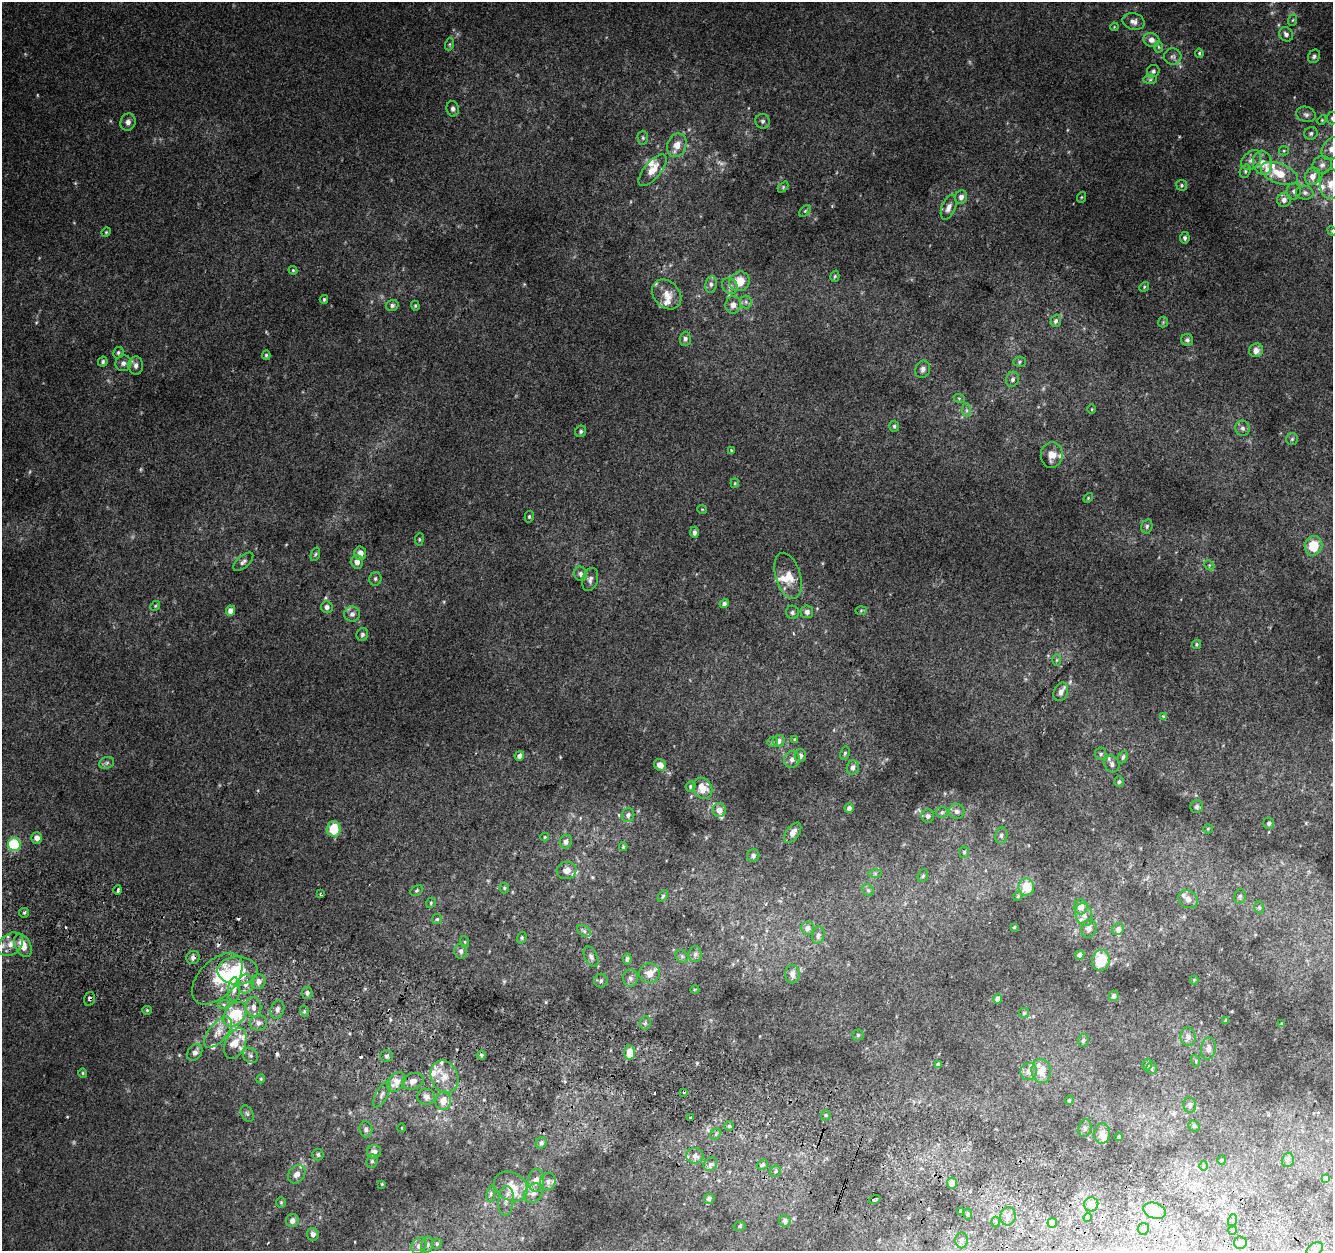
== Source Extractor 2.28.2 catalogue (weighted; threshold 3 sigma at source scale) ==
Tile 6 of 4 x 4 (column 2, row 2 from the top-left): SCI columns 1365-2695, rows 2827-4075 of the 5374 x 5589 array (HDU 1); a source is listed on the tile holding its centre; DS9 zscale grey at full resolution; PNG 1335 x 1253 px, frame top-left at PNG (2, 2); each listed source drawn as its Kron ellipse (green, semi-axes under 4 px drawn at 4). Shown black and unused: <1% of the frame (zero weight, under 2 of 3 exposures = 2% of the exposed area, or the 3 px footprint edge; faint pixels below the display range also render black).
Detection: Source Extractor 2.28.2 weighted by HDU 2 'WHT'; one run over the whole footprint, this tile lists its part. Background 0.0855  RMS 0.011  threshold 0.0512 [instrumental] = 3 sigma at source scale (4.5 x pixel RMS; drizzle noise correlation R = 1.50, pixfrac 1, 0.0396/0.0396 arcsec/px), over >= 5 px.
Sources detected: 335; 5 too faint to see at this stretch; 1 inside a brighter object's white glare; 8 cosmic-ray / hot-pixel residue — neither listed nor drawn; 32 inside a brighter listed object's ellipse — not listed separately; the other 289 listed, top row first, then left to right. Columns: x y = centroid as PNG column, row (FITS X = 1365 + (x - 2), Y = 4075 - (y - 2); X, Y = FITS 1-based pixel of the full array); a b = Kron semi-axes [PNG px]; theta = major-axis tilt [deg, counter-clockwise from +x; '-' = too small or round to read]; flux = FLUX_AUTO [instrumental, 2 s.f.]
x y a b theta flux
1293 20 6 3 70 1.4
1134 21 11 8 -14 6.1
1114 27 4 3 - 0.89
1286 34 7 6 - 4.5
1151 40 8 7 - 6.3
450 44 6 4 71 1.6
1158 47 6 4 -89 1.5
1199 53 4 3 - 1.5
1173 56 8 8 - 4.4
1314 56 7 5 56 2.6
1153 71 6 6 - 3.1
1150 80 7 4 1 2.4
453 109 8 6 -80 3.4
1306 114 10 7 -17 3.8
1332 118 6 5 - 2.6
1322 120 5 4 - 1.2
763 121 7 7 - 2.9
128 122 9 7 73 5.4
1311 133 7 6 - 2.7
643 138 7 5 -89 1.9
677 145 12 9 68 12
1332 149 12 9 55 9.8
1284 151 5 4 - 1.4
1251 160 11 8 44 6.7
1262 163 12 9 -79 11
1322 165 9 8 - 5.6
652 170 19 8 50 14
1245 171 7 5 71 2.4
1279 173 19 10 -21 23
1312 176 9 7 64 9.4
1331 184 15 11 87 15
1182 185 5 5 - 1.8
783 187 6 4 47 1.3
1294 191 8 7 - 4.1
1305 193 9 7 -11 4
961 197 7 6 - 5.8
1082 197 5 3 - 1.1
1284 200 7 7 - 5.8
949 207 13 7 68 7.2
805 211 7 4 45 1.8
1332 231 5 4 - 1.2
106 232 5 4 - 1.3
1185 238 6 4 80 2.8
293 270 4 4 - 1.2
835 276 6 4 74 1.7
740 281 10 9 - 18
711 284 8 6 81 3.6
730 286 8 7 - 4.5
1144 287 5 4 - 1.5
667 294 16 12 -47 14
324 299 4 3 - 1.5
746 302 6 6 - 2.9
392 305 6 5 - 2.8
733 305 8 7 - 7.1
415 306 5 4 - 1.3
1056 321 6 5 - 2.8
1163 322 5 5 - 1.8
685 339 7 5 86 3.1
1187 340 6 6 - 3
1256 350 7 6 - 6.5
118 353 6 5 - 2.1
266 355 5 4 - 1.8
103 362 5 4 - 2.3
1019 362 6 5 - 1.9
123 363 8 8 - 5
136 365 9 7 -88 5.4
923 369 9 7 69 4.7
1012 379 8 6 73 3.2
959 398 6 3 -19 1.3
1092 409 5 3 - 0.99
967 410 7 4 -89 2.8
894 426 5 5 - 2
1242 428 7 7 - 3.9
581 431 6 5 - 2
1292 439 6 6 - 2.1
731 450 4 3 - 1.2
1052 455 13 11 83 12
735 483 4 4 - 1.1
1088 498 6 3 46 1.2
702 509 5 3 - 0.86
529 517 6 4 77 1.7
1147 526 7 5 76 2.3
694 532 6 4 -89 3.2
419 539 6 3 82 1.3
1314 546 10 9 - 26
360 553 6 6 - 8.8
315 554 7 4 70 1.7
243 562 12 6 41 4.1
357 562 6 6 - 7
1209 565 6 4 -45 1.6
580 574 7 6 - 3.2
788 576 24 12 -73 17
375 579 7 6 - 2.5
590 579 12 7 73 4.6
724 604 5 4 - 2.5
155 606 5 4 - 1.6
327 607 6 6 - 3.8
231 611 5 4 - 8.3
861 611 6 4 2 1.4
792 612 6 6 - 3
807 612 6 6 - 5.3
352 614 8 7 - 5.1
362 634 6 5 - 3
1196 644 5 4 - 1.6
1057 660 6 4 89 1.3
1061 692 9 7 66 5.6
1163 716 3 3 - 2
795 740 4 4 - 1.9
779 741 6 6 - 5.5
773 742 5 5 - 1.7
845 753 7 4 79 2.2
1101 754 6 5 - 2.5
519 756 5 4 - 4.4
800 756 6 6 - 3.9
1123 757 6 4 63 2.7
792 759 8 8 - 5.4
107 763 8 5 22 2.6
1112 764 8 7 - 4.7
660 765 6 5 - 8.9
853 767 7 6 - 5
1119 782 5 5 - 2.3
691 786 5 4 - 2.2
703 788 11 9 -56 15
1197 807 6 6 - 2.7
849 808 5 4 - 3.9
719 810 7 6 - 7.9
957 811 7 7 - 4.6
942 812 6 5 - 2
628 815 7 6 - 3.4
928 816 6 6 - 3.5
1269 823 5 5 - 2.8
334 829 8 7 - 27
1208 829 5 4 - 1.2
793 833 11 6 53 7.6
1001 835 8 6 81 3.4
545 837 4 4 - 1
37 838 6 5 - 5.6
566 842 7 6 - 4
14 845 6 6 - 77
623 847 4 3 - 1.2
964 852 5 5 - 1.9
753 856 6 6 - 3.5
567 870 10 8 17 7.8
875 873 7 4 1 2.2
923 876 6 5 - 1.7
1026 887 8 7 - 26
504 888 5 5 - 1.6
118 890 5 3 - 3.6
417 890 7 4 31 1.9
868 890 6 5 - 2.4
320 894 3 2 - 1.7
663 896 6 4 59 1.8
1018 896 5 4 - 1.4
1240 896 7 5 77 2.3
1188 899 10 8 -37 7.1
431 903 5 4 - 1.7
1081 907 7 6 - 12
1259 907 6 5 - 2
24 913 5 4 - 1.8
1084 915 11 8 -75 8.4
437 919 5 5 - 1.7
1014 927 3 3 - 1.3
808 928 6 6 - 5.7
1089 929 9 7 70 5.3
1118 929 6 5 - 4.5
584 931 8 5 -32 2.6
818 935 9 6 75 4
522 938 6 4 71 1.6
465 942 6 4 -72 1.3
10 944 14 10 38 13
23 945 12 8 -62 15
461 951 7 6 - 3.9
695 954 8 6 85 3.3
1080 955 4 4 - 5.3
682 956 7 5 -45 2.4
193 957 7 6 - 4.8
591 957 11 6 -63 4
627 959 5 4 - 2.7
1101 960 10 9 - 39
237 970 20 14 0 82
649 973 10 10 - 11
792 974 9 7 -90 5.9
630 978 8 7 - 4.5
217 979 31 18 46 37
1194 980 4 4 - 1
601 981 7 6 - 3.1
258 982 7 7 - 6.4
246 984 9 7 73 7.5
234 989 12 6 84 6.8
695 989 4 3 - 0.89
307 993 6 5 - 3.1
1114 996 5 4 - 3.2
90 999 7 5 74 4.2
998 999 5 4 - 7.2
224 1004 6 4 18 2.4
253 1007 10 8 -83 7.1
147 1010 4 4 - 1.4
277 1010 9 6 69 4.8
304 1011 6 3 -73 1.5
1024 1013 5 5 - 1.3
235 1014 14 10 51 52
1226 1020 3 3 - 2.1
259 1023 8 7 - 5.6
645 1023 7 5 85 2.4
1282 1024 3 3 - 1.2
218 1032 18 9 50 13
858 1035 5 5 - 1.7
1188 1037 9 7 -86 5.7
1083 1040 6 5 - 2.2
235 1044 16 10 66 15
1208 1049 11 7 81 6.7
195 1052 9 6 54 5
630 1052 7 5 -88 14
250 1055 8 7 - 3.4
481 1055 4 4 - 2
387 1056 6 6 - 2.7
1196 1061 6 3 -73 1.4
938 1064 4 4 - 2.3
1147 1065 6 4 80 1.7
1151 1068 6 5 - 1.9
1041 1071 12 9 -86 13
1029 1072 8 8 - 7.7
83 1073 4 4 - 1.3
445 1077 17 13 -69 18
261 1079 4 4 - 1.3
413 1081 11 8 20 8.7
396 1082 11 7 53 12
684 1092 3 3 - 3.7
382 1094 14 6 61 4.9
426 1097 9 8 - 5.9
1069 1100 5 4 - 1.3
443 1101 9 8 - 12
1190 1105 8 6 -81 2.9
247 1114 9 5 -62 2.5
826 1115 5 5 - 1.7
690 1118 3 3 - 13
729 1126 4 4 - 1.8
1194 1126 6 5 - 1.6
402 1128 4 3 - 0.79
1085 1128 9 6 75 3.5
366 1129 8 6 -83 3.8
716 1134 6 5 - 2
1102 1134 10 8 83 9.4
1119 1137 4 3 - 2.2
541 1143 6 5 - 3.1
374 1152 7 6 - 6.6
318 1155 6 5 - 2.3
695 1156 9 7 -6 5.7
1221 1160 5 3 - 0.98
1288 1160 7 6 - 3.5
372 1161 7 5 75 2.4
710 1164 7 6 - 3.7
762 1165 6 5 - 2.2
1203 1166 5 3 - 1
775 1171 6 5 - 2.3
297 1174 10 7 51 6.4
1326 1178 4 4 - 2.8
536 1180 11 8 83 9.5
548 1181 9 7 73 5.5
952 1183 5 5 - 8.5
382 1184 3 3 - 0.97
511 1187 18 14 -30 23
533 1193 11 8 46 7.4
491 1194 8 4 82 2.2
709 1199 5 4 - 3.4
875 1199 6 3 18 3.8
506 1201 15 7 85 7.4
281 1202 5 4 - 1.4
1091 1204 7 7 - 10
1155 1211 11 8 -20 26
961 1212 4 3 - 1.8
968 1214 5 3 - 1.5
1008 1216 9 7 79 5.4
1088 1218 4 4 - 1.7
1233 1220 6 4 72 2
292 1221 6 6 - 5.9
785 1221 6 5 - 5
996 1222 5 3 - 1.3
1052 1223 5 5 - 5.2
740 1226 6 5 - 1.8
1143 1229 6 5 - 3.9
1233 1230 4 4 - 2.1
313 1234 6 6 - 4.1
962 1240 8 6 -90 3.6
1240 1243 6 6 - 4.5
437 1244 5 4 - 1.7
427 1245 8 6 75 3.2
419 1246 9 7 53 5
1315 1249 9 6 32 4.8
Overlapping masked pixels (flux is a lower limit): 2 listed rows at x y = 193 957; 90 999
Isophote crosses this tile's border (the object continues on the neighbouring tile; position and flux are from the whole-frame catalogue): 6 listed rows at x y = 1332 118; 1332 149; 1331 184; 1332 231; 10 944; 1315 1249